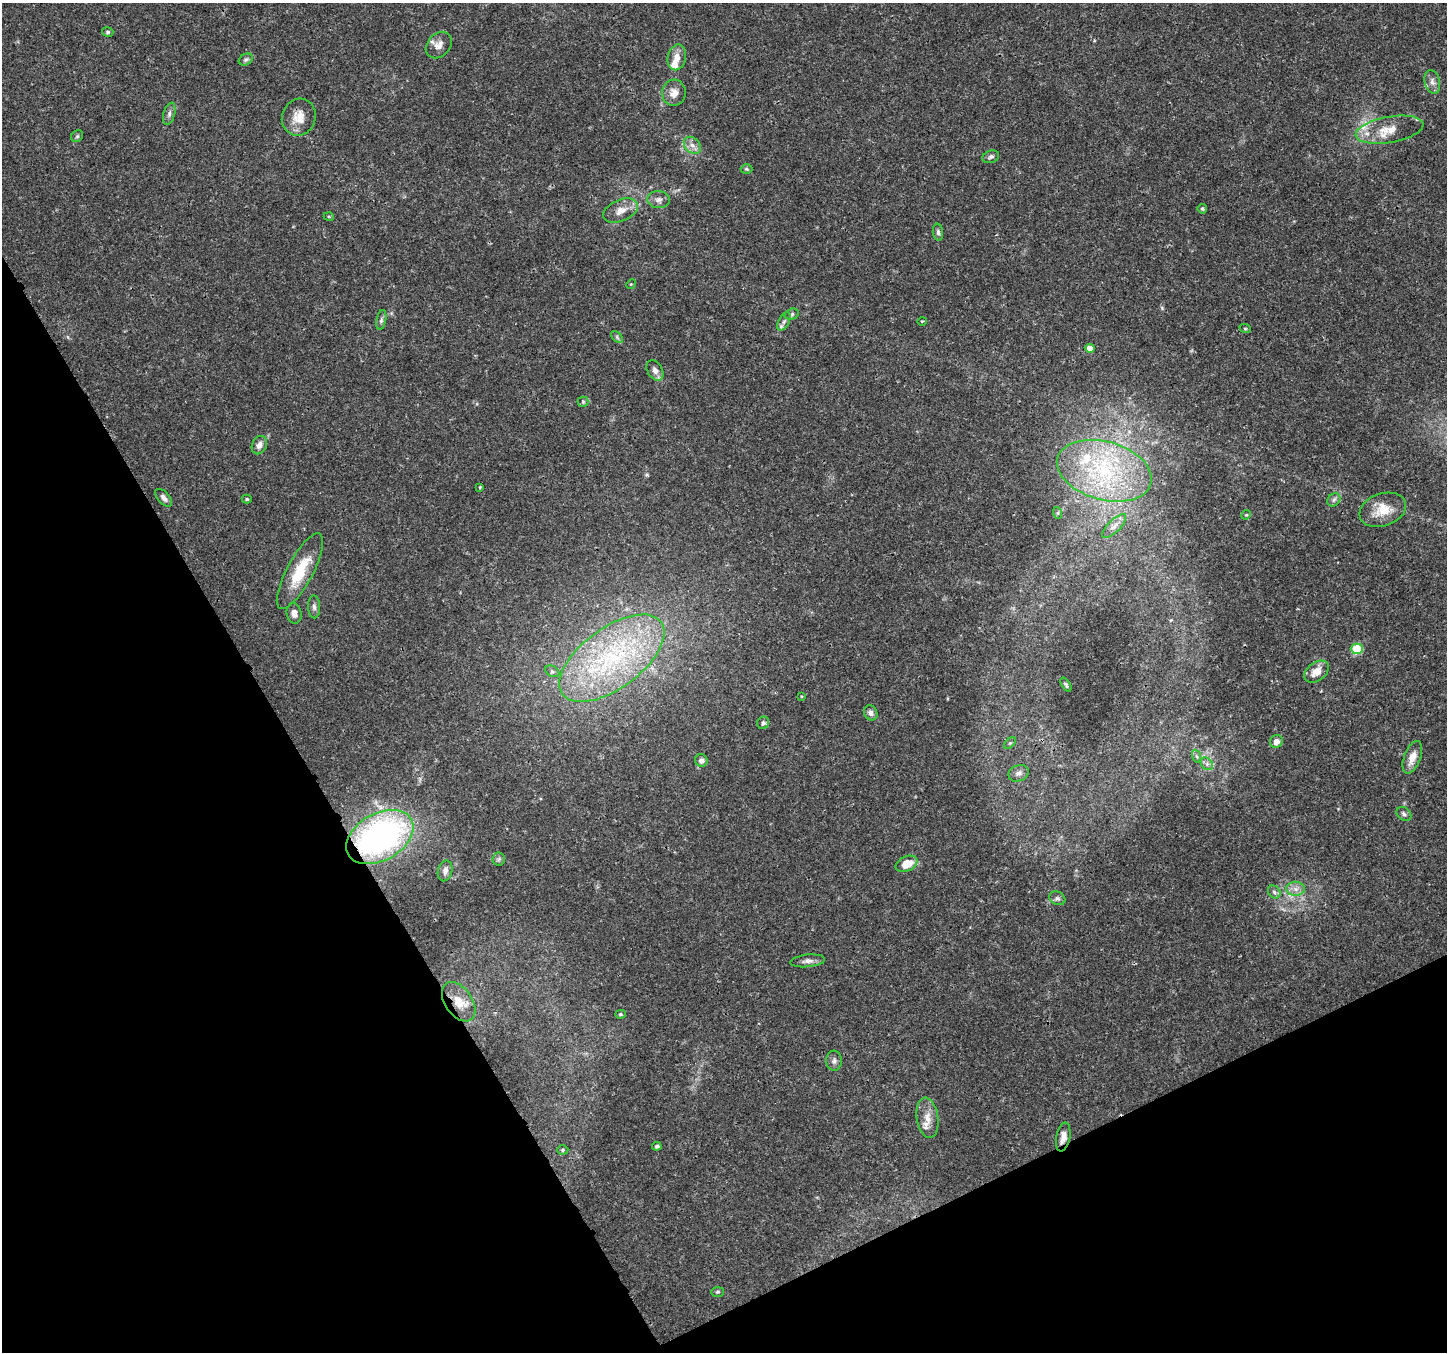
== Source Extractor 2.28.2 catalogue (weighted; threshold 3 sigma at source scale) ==
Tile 14 of 4 x 4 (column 2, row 4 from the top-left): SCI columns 1453-2897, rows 167-1516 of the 5790 x 5675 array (HDU 1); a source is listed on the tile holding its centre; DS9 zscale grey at full resolution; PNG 1449 x 1354 px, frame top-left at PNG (2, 3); each listed source drawn as its Kron ellipse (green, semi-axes under 4 px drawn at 4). Shown black and unused: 27% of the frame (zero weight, under 3 of 4 exposures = <1% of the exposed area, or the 3 px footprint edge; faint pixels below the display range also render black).
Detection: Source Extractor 2.28.2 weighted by HDU 2 'WHT'; one run over the whole footprint, this tile lists its part. Background 0.0206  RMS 0.0019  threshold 0.00843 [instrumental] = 3 sigma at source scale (4.5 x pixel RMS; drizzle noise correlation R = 1.50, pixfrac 1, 0.0396/0.0396 arcsec/px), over >= 5 px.
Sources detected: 79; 6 inside a brighter listed object's ellipse — not listed separately; the other 73 listed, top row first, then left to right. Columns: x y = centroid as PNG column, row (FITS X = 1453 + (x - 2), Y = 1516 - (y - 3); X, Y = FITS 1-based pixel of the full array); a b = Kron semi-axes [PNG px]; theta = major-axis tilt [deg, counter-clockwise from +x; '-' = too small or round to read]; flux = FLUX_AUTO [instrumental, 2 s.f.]
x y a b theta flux
108 32 5 4 - 0.34
439 45 15 11 47 1.5
677 57 13 9 77 1.7
246 59 7 5 32 0.43
1432 82 12 7 -76 0.96
674 93 13 11 84 1.7
169 114 11 5 75 0.67
299 117 19 17 69 3
1390 130 34 13 10 4.4
77 136 6 5 - 0.3
692 145 10 7 -44 1.1
991 157 8 6 21 0.5
746 169 6 5 - 0.26
659 200 11 8 -6 0.89
1202 209 5 5 - 0.29
621 211 18 10 24 2.1
329 217 5 3 - 0.19
938 232 8 5 -82 0.43
631 284 5 4 - 0.2
792 314 7 5 17 0.37
381 320 10 5 79 0.48
784 321 10 5 63 0.59
922 321 5 3 - 0.17
1245 328 6 3 -19 0.22
617 337 7 4 -46 0.33
1090 348 5 4 - 1.4
655 370 11 7 -59 0.92
583 402 5 5 - 0.3
259 445 9 7 64 1.1
1104 471 48 29 -16 21
480 487 4 4 - 0.2
164 498 11 6 -48 0.79
247 499 5 4 - 0.25
1334 500 7 6 - 0.51
1383 510 24 16 19 3.8
1058 513 6 4 -72 0.24
1246 515 5 4 - 0.21
1114 526 16 6 46 1
300 571 42 13 62 7.2
314 607 11 6 -88 0.67
294 613 10 7 -78 1.1
1357 649 6 5 - 8.9
612 658 61 30 36 28
552 671 7 5 -28 0.45
1317 672 13 9 37 2.2
1066 685 8 4 -57 0.29
801 696 4 3 - 0.14
871 713 8 6 -66 0.74
763 723 6 6 - 0.54
1276 741 6 6 - 1.1
1010 743 7 4 44 0.32
1196 756 7 4 -70 0.37
1412 757 17 8 70 2.1
701 760 6 6 - 0.7
1207 764 7 5 -46 0.56
1019 773 10 8 23 0.91
1404 814 8 6 -40 0.51
380 837 36 23 30 57
499 859 6 6 - 0.39
907 864 11 7 24 3.1
445 871 10 7 74 0.81
1296 889 9 7 -1 1
1274 892 7 5 -47 0.44
1057 898 8 6 -29 0.48
808 961 17 6 6 0.92
459 1002 22 13 -56 3.8
620 1014 5 4 - 0.26
834 1061 10 8 87 0.72
927 1118 20 10 -81 2.2
1063 1137 14 7 80 1.4
657 1146 4 4 - 0.34
563 1150 5 4 - 0.3
717 1292 6 5 - 0.28
Overlapping masked pixels (flux is a lower limit): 3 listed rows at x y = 380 837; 459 1002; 1063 1137